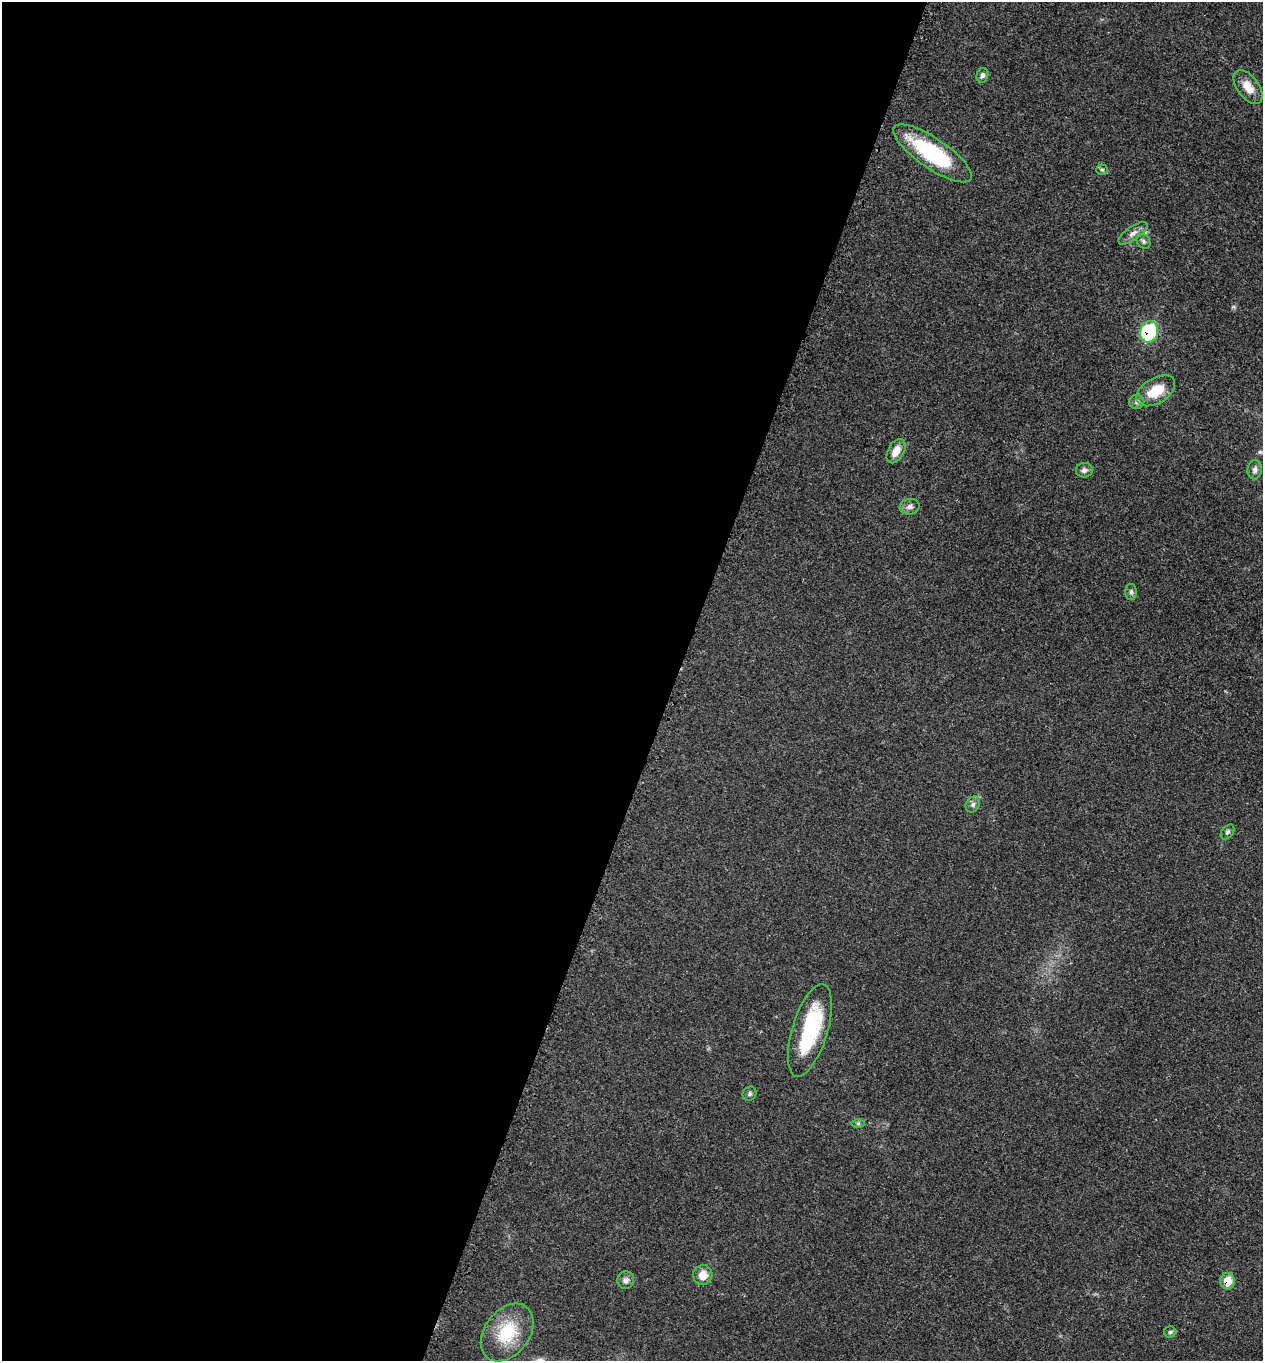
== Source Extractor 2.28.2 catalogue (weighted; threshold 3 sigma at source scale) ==
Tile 5 of 4 x 4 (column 1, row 2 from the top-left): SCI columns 228-1488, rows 2819-4177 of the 5629 x 5638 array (HDU 1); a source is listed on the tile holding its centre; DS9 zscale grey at full resolution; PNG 1265 x 1363 px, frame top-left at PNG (2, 2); each listed source drawn as its Kron ellipse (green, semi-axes under 4 px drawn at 4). Shown black and unused: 53% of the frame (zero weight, under 3 of 4 exposures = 8% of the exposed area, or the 3 px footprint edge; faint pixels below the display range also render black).
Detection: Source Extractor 2.28.2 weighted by HDU 2 'WHT'; one run over the whole footprint, this tile lists its part. Background 0.0234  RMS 0.0034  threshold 0.0154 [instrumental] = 3 sigma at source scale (4.5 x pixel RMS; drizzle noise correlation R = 1.50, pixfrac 1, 0.05/0.05 arcsec/px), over >= 5 px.
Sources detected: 25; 1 inside a brighter listed object's ellipse — not listed separately; the other 24 listed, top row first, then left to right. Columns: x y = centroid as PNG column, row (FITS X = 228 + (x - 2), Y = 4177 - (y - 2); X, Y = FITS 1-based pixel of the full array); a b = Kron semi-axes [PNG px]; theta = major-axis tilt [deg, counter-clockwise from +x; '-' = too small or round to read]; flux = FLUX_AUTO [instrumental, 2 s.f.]
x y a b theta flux
982 75 7 5 76 1
1248 87 19 10 -53 4.5
932 153 46 15 -34 30
1102 170 5 5 - 0.53
1133 233 17 6 35 2
1143 241 8 6 -54 0.87
1149 332 11 9 74 22
1156 391 21 12 31 8.1
1137 402 7 7 - 0.96
896 451 13 8 61 3.7
1084 470 8 7 - 1.2
1255 470 10 7 85 1.2
910 507 10 8 10 1.3
1131 592 8 5 90 0.76
973 804 8 6 58 1
1227 832 8 5 52 0.77
810 1030 48 17 73 26
749 1094 7 6 - 0.76
858 1124 7 4 0 0.5
703 1275 10 9 - 3.6
626 1280 9 8 - 1.5
1227 1281 8 7 - 5.5
507 1332 32 22 53 14
1170 1332 6 6 - 0.59
Overlapping masked pixels (flux is a lower limit): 2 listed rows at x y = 1149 332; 1227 1281